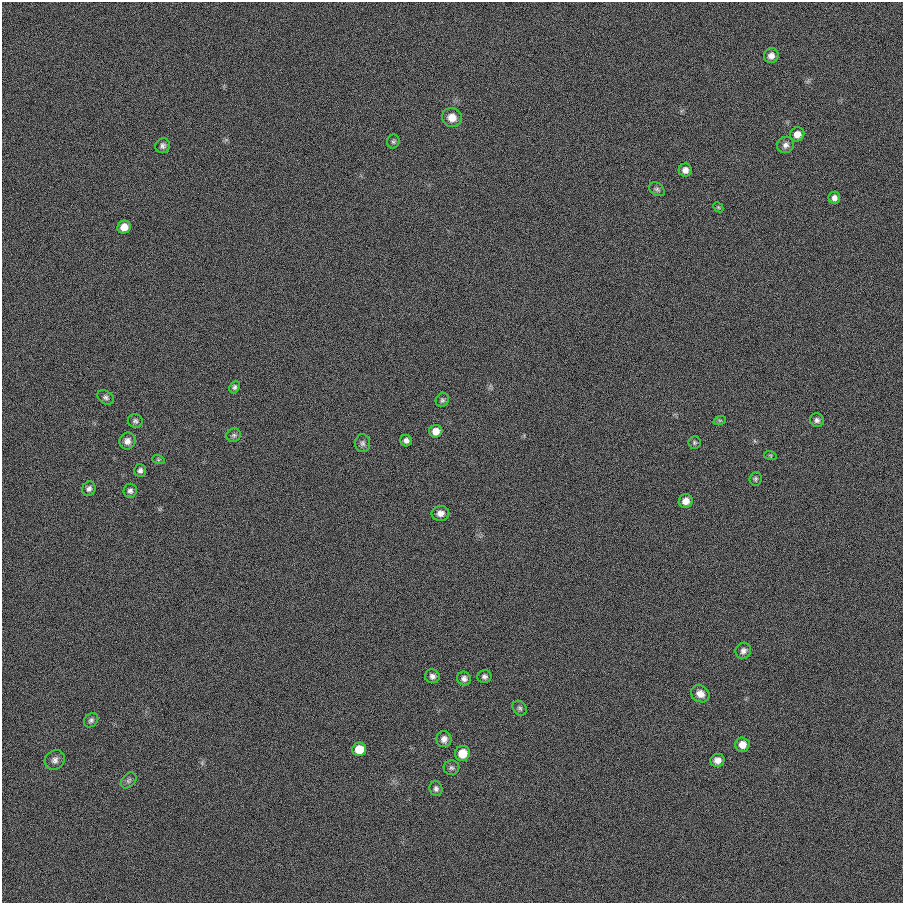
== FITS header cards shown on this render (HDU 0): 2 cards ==
NAXIS1  =                  901
NAXIS2  =                  901

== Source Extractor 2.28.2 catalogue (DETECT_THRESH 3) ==
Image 901 x 901 px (HDU 0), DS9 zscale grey, 1 PNG px = 1 image px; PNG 905 x 905 px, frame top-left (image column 1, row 901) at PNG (2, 2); each listed source drawn as its Kron ellipse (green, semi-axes under 4 px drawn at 4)
Background 4.60e-04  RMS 0.099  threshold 0.296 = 3 sigma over >= 5 px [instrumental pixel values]
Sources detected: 47; all 47 listed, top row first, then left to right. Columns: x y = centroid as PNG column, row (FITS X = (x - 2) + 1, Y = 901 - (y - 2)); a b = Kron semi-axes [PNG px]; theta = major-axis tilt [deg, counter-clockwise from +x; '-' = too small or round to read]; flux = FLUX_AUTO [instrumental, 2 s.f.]
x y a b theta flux
771 56 7 7 - 36
452 117 10 9 - 63
797 134 7 7 - 46
393 141 7 6 - 12
785 145 9 8 - 28
163 146 7 7 - 21
685 170 6 6 - 38
657 189 8 6 -36 15
834 198 6 6 - 27
718 207 6 4 -45 8.6
124 227 7 6 - 64
235 387 6 5 - 14
106 397 9 6 -32 19
442 400 7 6 - 14
720 420 6 4 18 8.4
817 420 7 6 - 21
135 421 7 7 - 17
436 431 6 6 - 65
234 435 7 6 - 16
127 441 8 8 - 35
406 441 6 5 - 24
694 442 6 6 - 12
363 443 9 7 -88 20
770 455 6 4 -19 8.3
158 459 6 4 -19 9.4
140 470 6 6 - 20
755 479 7 6 - 13
89 489 7 6 - 23
130 491 7 6 - 18
686 501 7 6 - 50
440 513 9 7 8 37
743 651 8 7 - 26
432 676 7 7 - 25
484 677 7 6 - 19
464 678 7 6 - 25
700 694 10 8 -34 50
520 708 8 6 -50 16
91 720 8 6 43 17
444 739 8 7 - 34
742 745 7 7 - 60
359 749 7 6 - 130
462 753 8 7 - 100
55 760 11 9 41 33
717 760 7 6 - 39
451 768 8 7 - 17
129 780 9 6 45 17
436 789 7 6 - 19